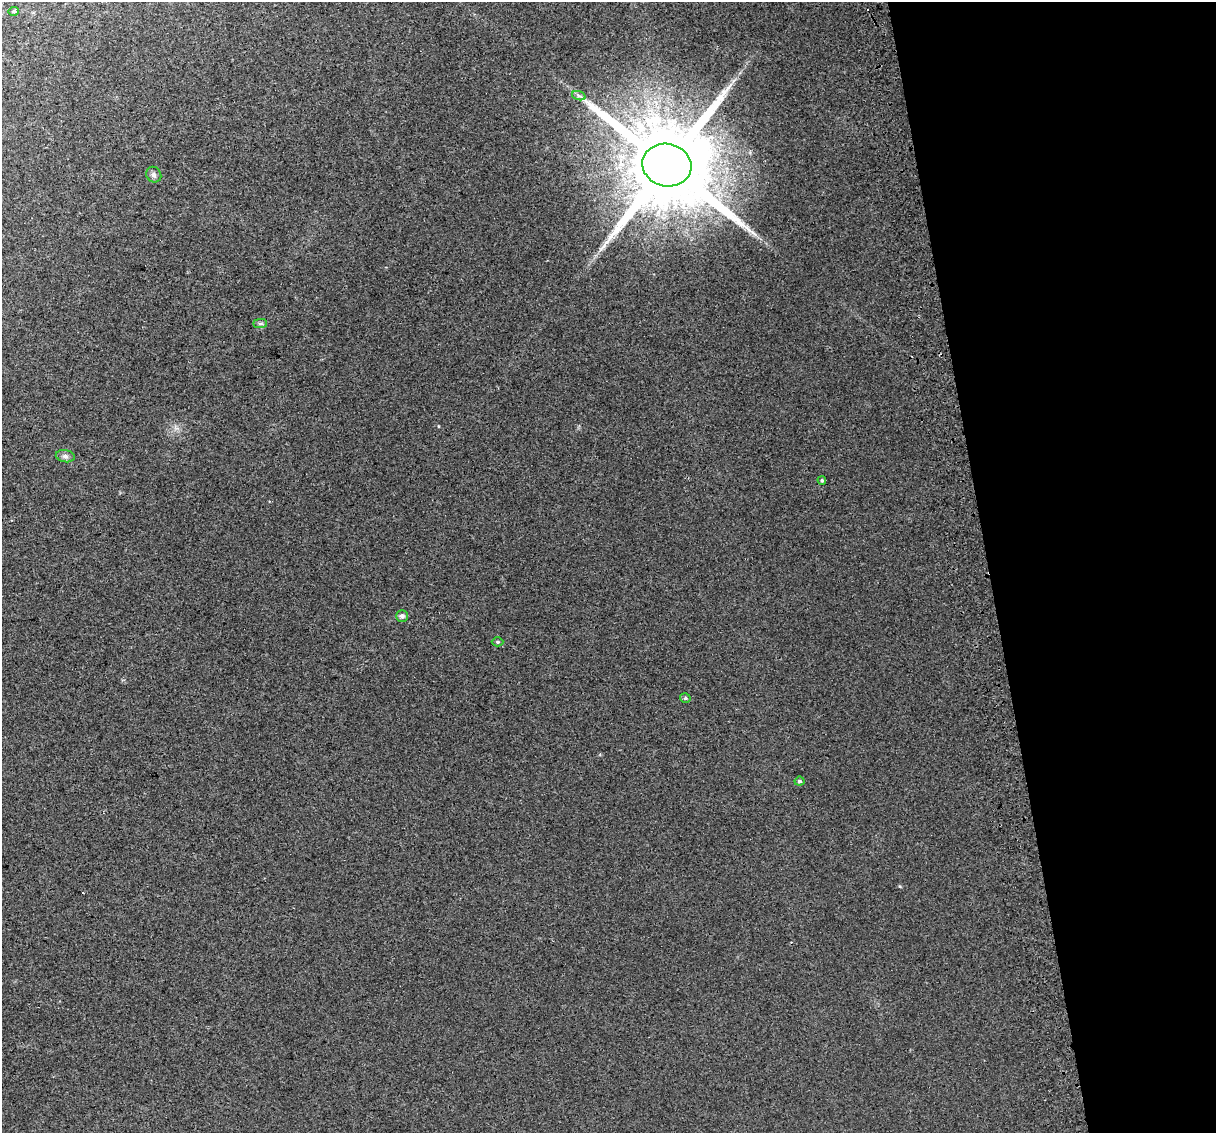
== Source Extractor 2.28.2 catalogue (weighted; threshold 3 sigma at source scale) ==
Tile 12 of 4 x 4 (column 4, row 3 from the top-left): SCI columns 3684-4897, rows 1213-2343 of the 4939 x 4638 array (HDU 1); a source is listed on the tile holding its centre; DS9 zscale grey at full resolution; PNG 1218 x 1135 px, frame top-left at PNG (2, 2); each listed source drawn as its Kron ellipse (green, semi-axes under 4 px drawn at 4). Shown black and unused: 19% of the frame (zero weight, under 2 of 3 exposures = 2% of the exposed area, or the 3 px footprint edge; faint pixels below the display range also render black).
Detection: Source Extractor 2.28.2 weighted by HDU 2 'WHT'; one run over the whole footprint, this tile lists its part. Background 0.0216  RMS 0.0096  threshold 0.0433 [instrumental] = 3 sigma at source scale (4.5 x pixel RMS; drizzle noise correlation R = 1.50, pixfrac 1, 0.0396/0.0396 arcsec/px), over >= 5 px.
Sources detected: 13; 2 cosmic-ray / hot-pixel residue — neither listed nor drawn; the other 11 listed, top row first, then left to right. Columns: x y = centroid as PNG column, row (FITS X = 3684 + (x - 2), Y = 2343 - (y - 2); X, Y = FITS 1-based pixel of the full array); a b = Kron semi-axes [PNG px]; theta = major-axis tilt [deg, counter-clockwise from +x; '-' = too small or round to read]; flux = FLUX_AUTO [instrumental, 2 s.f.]
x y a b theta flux
14 11 5 4 - 1.6
579 96 7 4 -19 2.3
667 165 25 21 -12 18000
154 175 8 7 - 2.8
260 324 7 4 0 1.8
65 456 9 6 -10 2.9
822 480 4 3 - 1.3
402 616 6 5 - 3.5
498 642 6 4 0 1.4
685 698 5 4 - 1.5
799 781 5 4 - 1.8